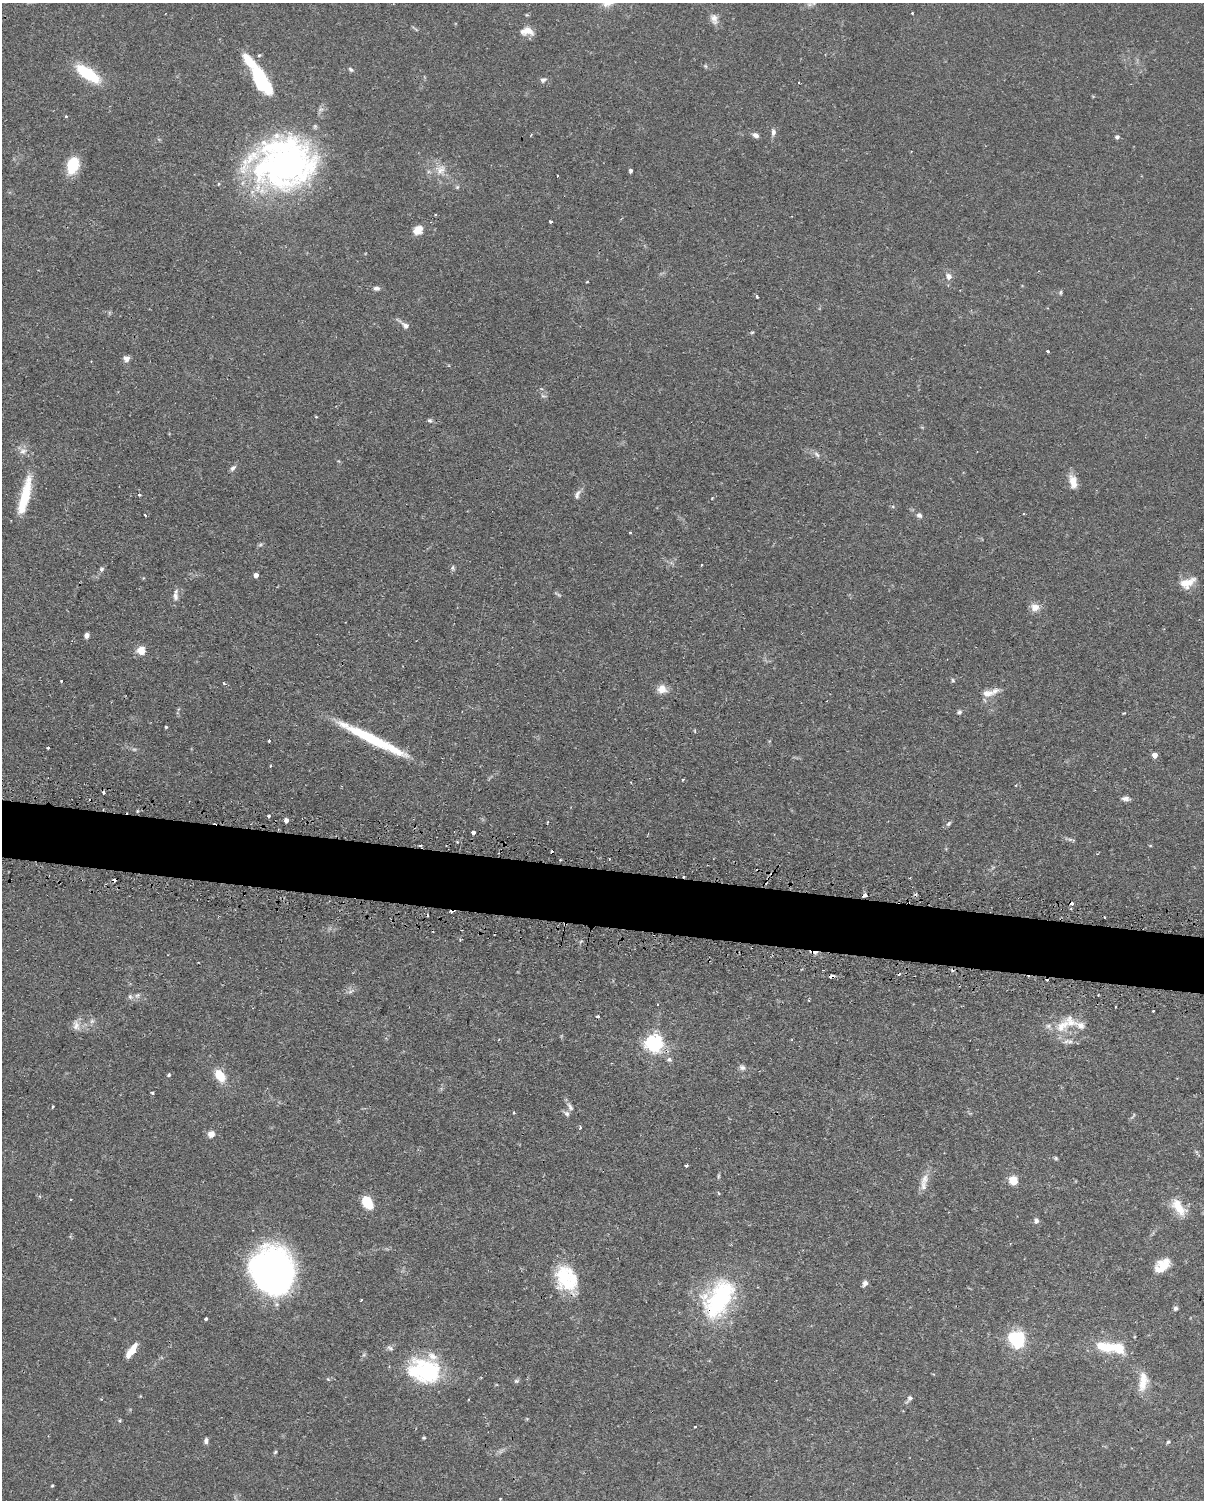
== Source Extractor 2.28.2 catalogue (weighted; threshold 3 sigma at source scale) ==
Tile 7 of 4 x 3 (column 3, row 2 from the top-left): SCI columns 2435-3636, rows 1758-3255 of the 4868 x 4896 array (HDU 1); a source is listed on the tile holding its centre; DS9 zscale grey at full resolution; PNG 1206 x 1502 px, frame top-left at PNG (2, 3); no overlay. Shown black and unused: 4% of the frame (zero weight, under 2 of 3 exposures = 4% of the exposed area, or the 3 px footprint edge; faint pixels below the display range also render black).
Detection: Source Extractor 2.28.2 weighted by HDU 2 'WHT'; one run over the whole footprint, this tile lists its part. Background 0.106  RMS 0.0054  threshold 0.0244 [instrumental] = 3 sigma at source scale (4.5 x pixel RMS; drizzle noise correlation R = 1.50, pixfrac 1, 0.05/0.05 arcsec/px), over >= 5 px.
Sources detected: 164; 3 too faint to see at this stretch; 5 inside a brighter object's white glare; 14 cosmic-ray / hot-pixel residue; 1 long thin detection or spike segment (spike, bleed or trail) — not listed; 9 inside a brighter listed object's ellipse — not listed separately; the other 132 listed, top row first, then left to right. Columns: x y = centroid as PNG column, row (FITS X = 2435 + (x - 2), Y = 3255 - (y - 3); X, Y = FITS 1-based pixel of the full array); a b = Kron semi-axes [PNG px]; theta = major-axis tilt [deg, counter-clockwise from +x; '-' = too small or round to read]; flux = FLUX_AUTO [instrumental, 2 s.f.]
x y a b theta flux
912 13 3 3 - 0.63
527 15 6 3 -17 0.57
714 19 15 9 -72 3.6
528 30 15 10 -33 4.7
250 62 29 11 -49 13
705 66 6 5 - 0.77
351 69 7 5 -35 1.1
87 73 30 11 -34 25
543 80 7 6 - 1.4
262 83 17 15 29 15
66 116 4 3 - 0.54
773 132 10 6 -90 1.9
756 135 7 5 -24 2.4
1117 137 5 5 - 1.2
73 165 14 10 72 22
286 165 79 52 7 170
441 170 15 8 44 4.4
631 171 4 3 - 1.2
557 176 3 2 - 0.6
457 187 6 5 - 0.8
550 221 3 3 - 3
418 230 11 9 45 5.8
949 276 9 7 -58 2.7
587 282 4 3 - 0.38
376 288 9 6 -6 1.7
1060 292 8 4 89 0.74
756 296 3 3 - 3
405 325 14 7 -36 2.7
752 332 6 4 2 0.61
1047 351 3 2 - 1
126 359 8 8 - 2.3
91 361 2 2 - 0.44
543 396 9 3 -13 0.95
316 417 3 3 - 0.48
429 420 6 6 - 1.1
23 451 10 10 - 3.2
817 454 10 5 -42 1.8
233 468 8 6 47 1.5
1073 482 17 9 -75 5.7
577 494 14 7 68 2.4
139 495 4 4 - 0.58
25 496 49 10 76 20
712 498 3 3 - 0.41
145 515 3 3 - 1.5
919 515 8 7 - 1.7
630 532 3 2 - 0.47
701 565 3 2 - 0.55
452 568 7 5 75 1
102 569 7 5 47 1.3
256 575 4 4 - 2.9
1187 583 20 11 23 7.5
175 596 12 7 -86 2.6
1035 607 11 10 - 4.3
87 635 5 5 - 2.1
141 651 8 7 - 6.7
953 680 6 4 -60 0.72
61 681 3 2 - 0.57
224 683 5 4 - 0.66
662 689 12 11 - 4.7
988 693 18 10 6 5.1
959 712 7 5 44 1.2
166 727 3 3 - 0.59
269 741 3 3 - 0.54
48 748 3 3 - 0.76
1155 755 5 4 - 4.3
270 766 4 3 - 0.48
683 779 4 3 - 0.68
103 793 3 3 - 1.9
1126 798 11 6 -1 2.1
137 811 3 3 - 0.88
269 816 3 3 - 1.1
286 820 4 4 - 2.4
948 824 8 5 49 1.1
473 833 4 3 - 9.4
420 846 4 3 - 1.4
683 876 3 2 - 0.72
864 895 4 3 - 3.1
460 940 3 3 - 0.5
832 976 5 3 - 3.1
350 992 7 4 20 1.2
137 995 7 5 30 1.4
1098 995 2 2 - 0.57
130 997 7 5 -69 1.3
92 1021 7 5 44 1.3
76 1025 15 9 -82 3.8
1081 1025 16 8 -23 4
1062 1026 26 13 47 11
1066 1041 12 4 26 1.7
654 1044 7 6 - 220
669 1059 7 7 - 1.5
742 1067 9 7 -14 1.7
169 1075 4 4 - 0.88
220 1076 16 10 -55 10
152 1093 3 3 - 0.76
52 1107 3 3 - 0.95
570 1107 13 6 -57 2.1
514 1113 4 3 - 0.5
566 1113 9 6 -38 1.5
580 1127 4 3 - 0.92
211 1134 7 6 - 4
1056 1158 6 5 - 0.72
686 1165 3 3 - 1.4
925 1179 17 10 68 5.3
1013 1181 5 5 - 23
71 1200 3 2 - 0.57
367 1203 13 9 -58 13
1179 1207 25 12 -53 11
1036 1221 7 6 - 1.7
1162 1265 21 13 38 10
271 1272 39 32 -70 260
564 1278 35 20 -74 26
865 1283 7 6 - 2.1
720 1298 53 34 59 60
361 1300 3 2 - 0.57
1175 1308 5 5 - 1.4
206 1319 4 3 - 1.6
1017 1339 8 8 - 79
1106 1347 34 13 -10 17
390 1348 10 6 -24 1.4
133 1349 16 7 62 6
428 1371 38 27 -28 45
328 1379 6 3 -19 0.55
516 1381 7 4 -44 0.86
1143 1382 27 11 83 8.7
909 1399 10 6 52 1.6
695 1427 3 2 - 0.65
424 1438 4 4 - 0.62
206 1441 7 5 85 1.6
1168 1442 5 5 - 0.75
275 1452 6 4 45 0.7
52 1485 4 3 - 0.58
500 1498 2 2 - 0.5
Overlapping masked pixels (flux is a lower limit): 6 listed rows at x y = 420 846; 683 876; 864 895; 832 976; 564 1278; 720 1298